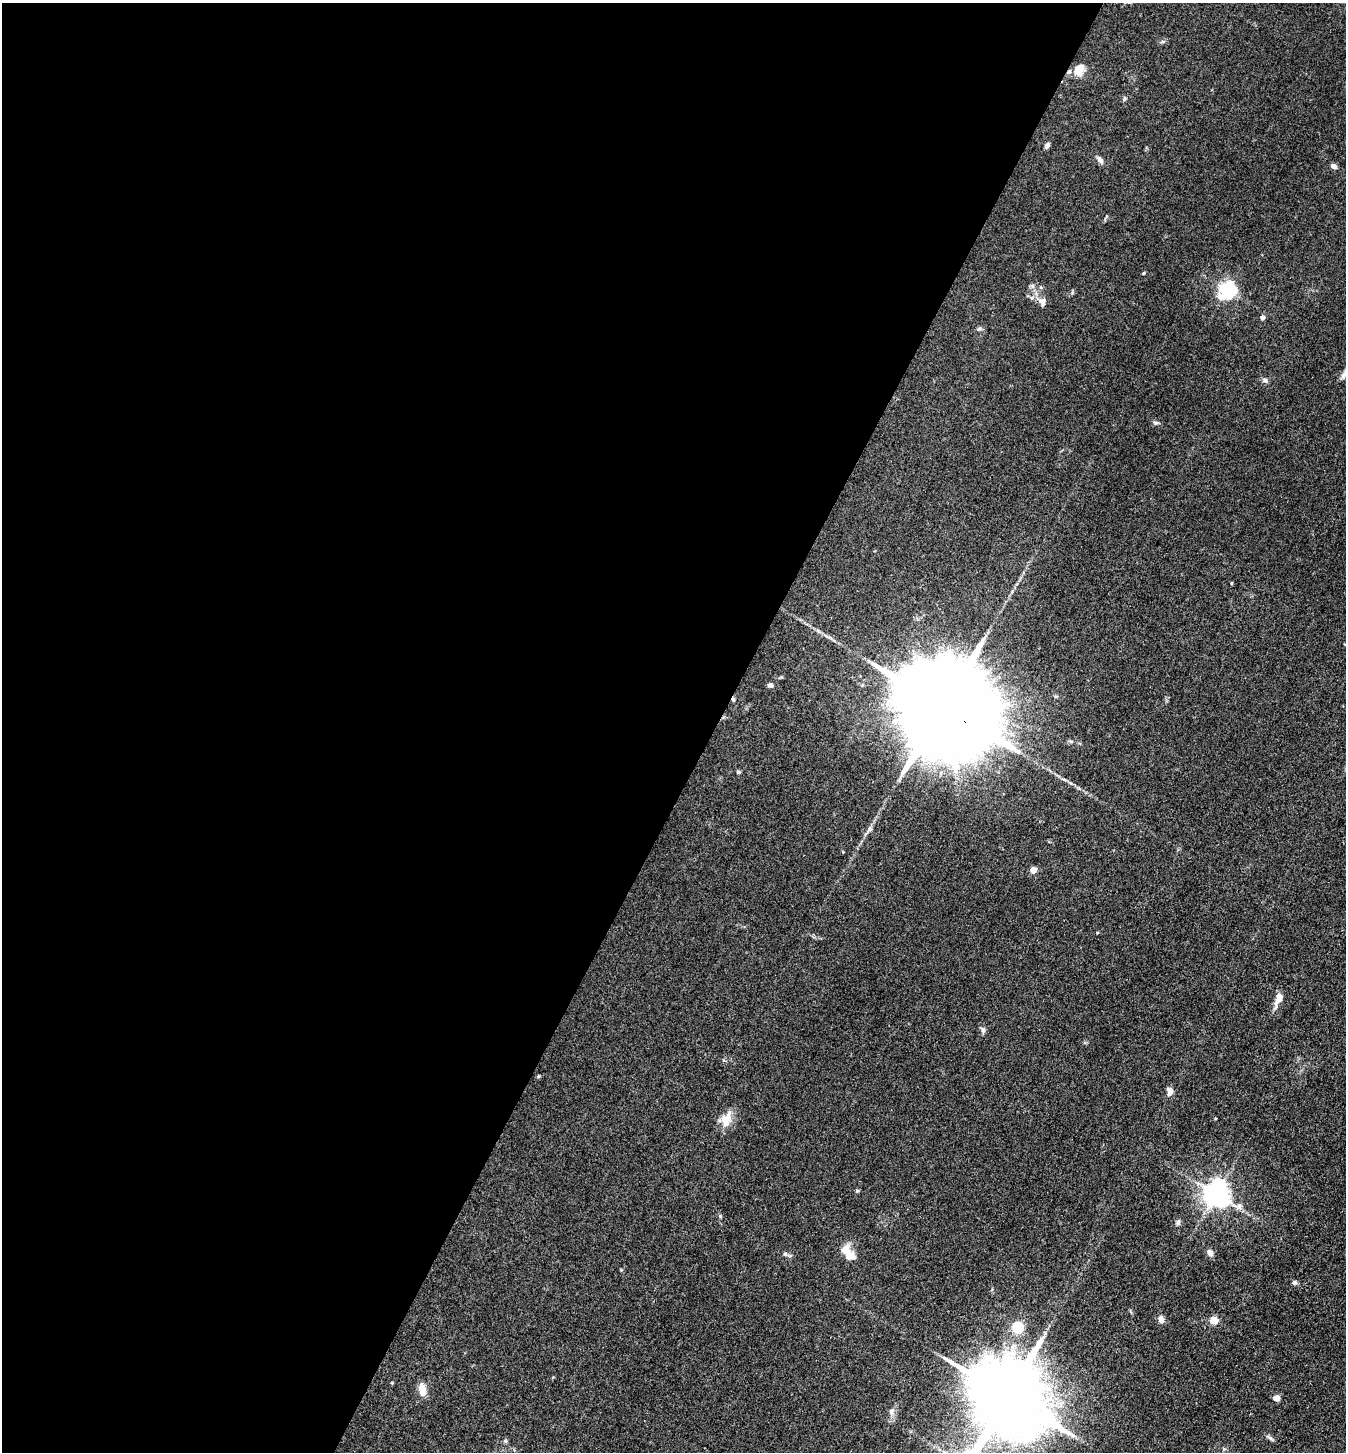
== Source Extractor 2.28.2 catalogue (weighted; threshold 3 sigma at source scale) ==
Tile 5 of 4 x 4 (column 1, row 2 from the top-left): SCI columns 288-1631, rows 2903-4352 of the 5811 x 5804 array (HDU 1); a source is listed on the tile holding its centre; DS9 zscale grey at full resolution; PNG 1348 x 1454 px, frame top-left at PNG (2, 3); no overlay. Shown black and unused: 53% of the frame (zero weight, under 3 of 4 exposures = <1% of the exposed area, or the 3 px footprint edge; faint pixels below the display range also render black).
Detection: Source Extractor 2.28.2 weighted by HDU 2 'WHT'; one run over the whole footprint, this tile lists its part. Background 0.0742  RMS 0.0062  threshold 0.0277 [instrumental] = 3 sigma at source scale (4.5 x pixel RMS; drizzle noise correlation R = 1.50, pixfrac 1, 0.05/0.05 arcsec/px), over >= 5 px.
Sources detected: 45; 2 inside a brighter object's white glare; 1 cosmic-ray / hot-pixel residue — not listed; the other 42 listed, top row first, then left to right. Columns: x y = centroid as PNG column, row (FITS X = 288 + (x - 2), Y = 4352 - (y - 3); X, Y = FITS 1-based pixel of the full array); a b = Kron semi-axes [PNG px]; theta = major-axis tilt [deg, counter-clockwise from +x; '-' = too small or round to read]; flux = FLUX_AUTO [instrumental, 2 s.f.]
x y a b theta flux
1079 70 17 13 67 7.5
1124 99 5 4 - 0.89
1047 146 6 5 - 2.2
1100 160 12 6 -53 2.4
1333 166 6 5 - 2.4
1144 273 5 3 - 0.52
1032 286 7 6 - 1.5
1227 290 7 6 - 210
1042 302 13 9 -73 4
1262 317 5 4 - 2.4
979 329 7 5 23 1.2
1265 380 8 6 -13 1.6
1155 423 7 5 -2 1.3
1231 583 4 3 - 0.53
770 685 7 6 - 1.8
1056 696 5 3 - 0.67
944 707 37 21 -36 24000
1070 741 6 4 -18 0.86
738 772 5 4 - 0.92
870 829 7 5 70 1.6
1033 870 4 4 - 10
1279 999 18 8 66 6.2
983 1030 8 6 -69 1.7
538 1076 5 4 - 0.74
1170 1091 10 6 88 3.7
726 1119 20 11 68 9.1
1216 1194 8 8 - 680
1238 1206 16 8 -8 4.3
720 1216 5 5 - 0.73
1178 1222 7 5 75 1.4
1210 1253 8 6 -57 2.9
785 1254 6 5 - 1.1
850 1256 17 12 -38 6.7
1295 1282 6 5 - 1.6
1161 1319 10 7 -80 3
1214 1320 8 7 - 6.7
1017 1327 5 5 - 54
422 1389 13 8 -84 7
1007 1396 22 17 -40 9100
1277 1398 6 6 - 4.1
891 1411 9 7 -88 2.7
1270 1438 11 4 -37 1.7
Overlapping masked pixels (flux is a lower limit): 2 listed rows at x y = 1079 70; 944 707